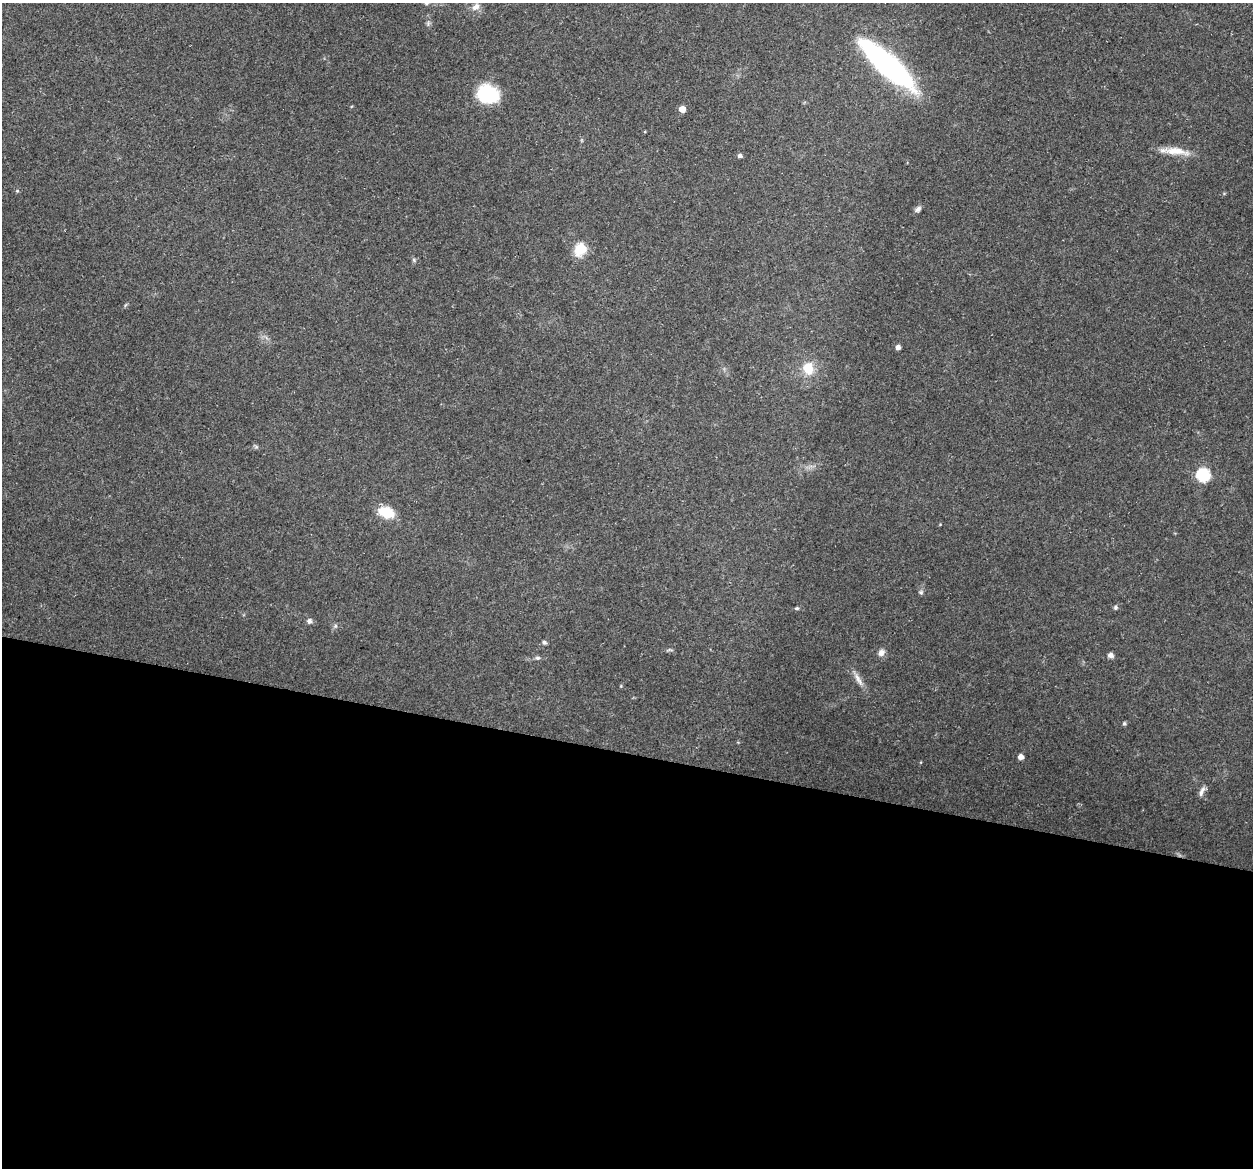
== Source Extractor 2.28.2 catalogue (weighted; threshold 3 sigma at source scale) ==
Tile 14 of 4 x 4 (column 2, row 4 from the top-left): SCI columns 1269-2519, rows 179-1344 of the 5024 x 5087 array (HDU 1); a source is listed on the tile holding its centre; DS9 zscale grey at full resolution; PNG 1255 x 1170 px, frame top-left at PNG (2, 3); no overlay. Shown black and unused: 36% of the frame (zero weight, under 3 of 5 exposures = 3% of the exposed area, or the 3 px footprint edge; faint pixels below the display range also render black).
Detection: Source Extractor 2.28.2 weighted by HDU 2 'WHT'; one run over the whole footprint, this tile lists its part. Background 0.0622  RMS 0.0056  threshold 0.0252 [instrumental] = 3 sigma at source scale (4.5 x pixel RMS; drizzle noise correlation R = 1.50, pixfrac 1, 0.05/0.05 arcsec/px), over >= 5 px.
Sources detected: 30; all 30 listed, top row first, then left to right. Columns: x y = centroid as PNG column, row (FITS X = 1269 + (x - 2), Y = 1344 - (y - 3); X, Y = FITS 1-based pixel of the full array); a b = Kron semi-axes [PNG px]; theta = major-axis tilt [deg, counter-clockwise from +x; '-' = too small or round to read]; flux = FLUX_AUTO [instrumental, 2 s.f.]
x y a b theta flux
476 7 11 8 40 2.9
428 23 8 5 67 1.2
888 65 63 17 -42 120
488 94 20 15 -16 38
682 109 5 5 - 5.1
1175 151 35 9 -7 9.4
740 156 5 4 - 1.6
17 191 5 4 - 0.72
918 209 9 6 38 1.9
581 249 7 6 - 31
414 260 5 5 - 0.89
898 347 5 4 - 2.1
808 368 16 13 -80 10
256 447 7 4 -19 0.88
1203 475 7 6 - 65
386 512 12 8 -20 21
921 592 7 5 0 1.1
1115 607 5 5 - 1.1
797 608 6 4 12 0.91
309 621 6 6 - 1.8
335 626 6 5 - 1
544 642 5 5 - 1.4
670 650 9 3 -4 0.96
881 652 10 8 51 2.7
1110 655 6 5 - 2.5
538 658 7 5 0 1.2
858 679 22 6 -60 4.1
1124 723 5 4 - 0.82
1021 757 5 4 - 3.5
1202 791 15 6 67 2.5